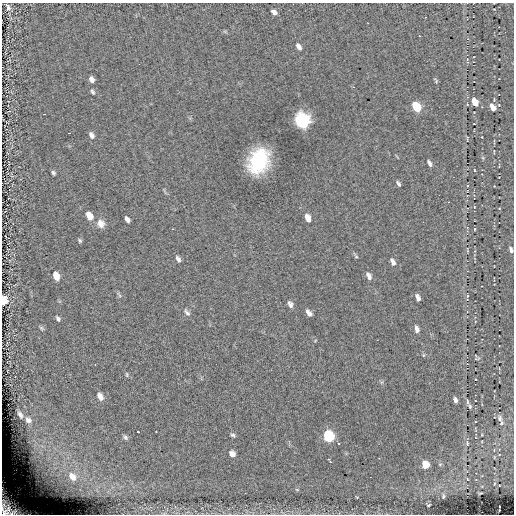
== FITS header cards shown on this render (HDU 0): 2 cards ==
NAXIS1  =                  512
NAXIS2  =                  512

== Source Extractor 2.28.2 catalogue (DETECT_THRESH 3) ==
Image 512 x 512 px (HDU 0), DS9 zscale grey, 1 PNG px = 1 image px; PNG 516 x 516 px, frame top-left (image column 1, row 512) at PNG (2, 3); no overlay
Background 0.0651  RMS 4.6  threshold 13.8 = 3 sigma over >= 5 px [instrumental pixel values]
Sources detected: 78; all 78 listed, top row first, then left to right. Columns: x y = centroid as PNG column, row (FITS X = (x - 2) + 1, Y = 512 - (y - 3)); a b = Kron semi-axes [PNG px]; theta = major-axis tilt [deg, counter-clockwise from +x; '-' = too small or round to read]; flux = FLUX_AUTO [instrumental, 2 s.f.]
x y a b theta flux
8 7 8 5 -70 1100
274 12 6 4 -38 1300
425 17 2 2 - 180
419 36 2 2 - 180
299 46 8 5 -55 1400
467 61 8 2 88 380
92 79 6 5 - 1500
436 80 6 3 -49 430
353 87 3 3 - 270
92 91 8 4 -62 600
475 102 7 5 -62 5400
416 107 8 5 -59 17000
493 107 8 5 -61 2900
302 121 9 6 -59 100000
91 135 7 5 -62 1300
467 138 7 3 89 240
494 151 5 2 - 180
483 158 6 3 -71 360
259 161 18 14 66 28000
429 163 7 3 -66 920
474 170 4 3 - 210
53 173 4 4 - 570
398 183 6 3 -55 570
499 208 3 2 - 210
89 216 9 6 -61 3600
308 218 9 5 -69 2200
127 219 6 4 -53 1100
101 224 11 9 -60 2300
172 229 2 2 - 230
475 229 4 3 - 330
5 236 2 2 - 250
80 240 5 4 - 500
467 250 7 2 -86 300
511 250 8 4 -69 870
356 256 7 4 -55 440
178 259 8 5 -61 930
393 262 9 5 -64 1100
56 276 8 5 -66 3500
369 276 10 5 -63 1200
119 295 9 3 -56 540
467 296 4 3 - 350
418 298 7 4 -70 1200
3 301 7 5 82 8100
290 304 8 5 -60 1100
187 312 11 6 -51 990
309 313 7 4 -53 1300
58 319 6 4 -58 680
42 328 7 5 -42 570
417 329 8 4 -74 1300
423 355 6 4 89 350
477 358 7 4 14 440
127 375 6 4 -84 390
100 396 9 6 -60 2000
455 400 5 3 - 920
467 402 5 2 - 400
470 407 6 3 -74 350
20 415 7 3 -56 930
500 419 9 5 -83 820
28 420 10 8 -46 1600
138 432 3 2 - 310
233 435 6 4 -29 590
328 436 7 6 - 29000
125 437 7 5 -58 640
339 443 2 2 - 250
467 443 6 4 90 400
42 446 8 5 -34 1000
232 454 7 6 - 1800
328 459 3 2 - 380
330 462 3 2 - 580
440 464 4 3 - 290
425 465 6 5 - 5200
72 476 15 11 -52 5300
467 479 4 2 - 150
297 490 6 4 -2 350
443 496 4 2 - 380
357 497 4 3 - 230
429 505 3 2 - 300
8 508 22 14 -50 8500
At the frame edge (FLAGS 8, measured only in part): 3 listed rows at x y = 511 250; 3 301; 8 508